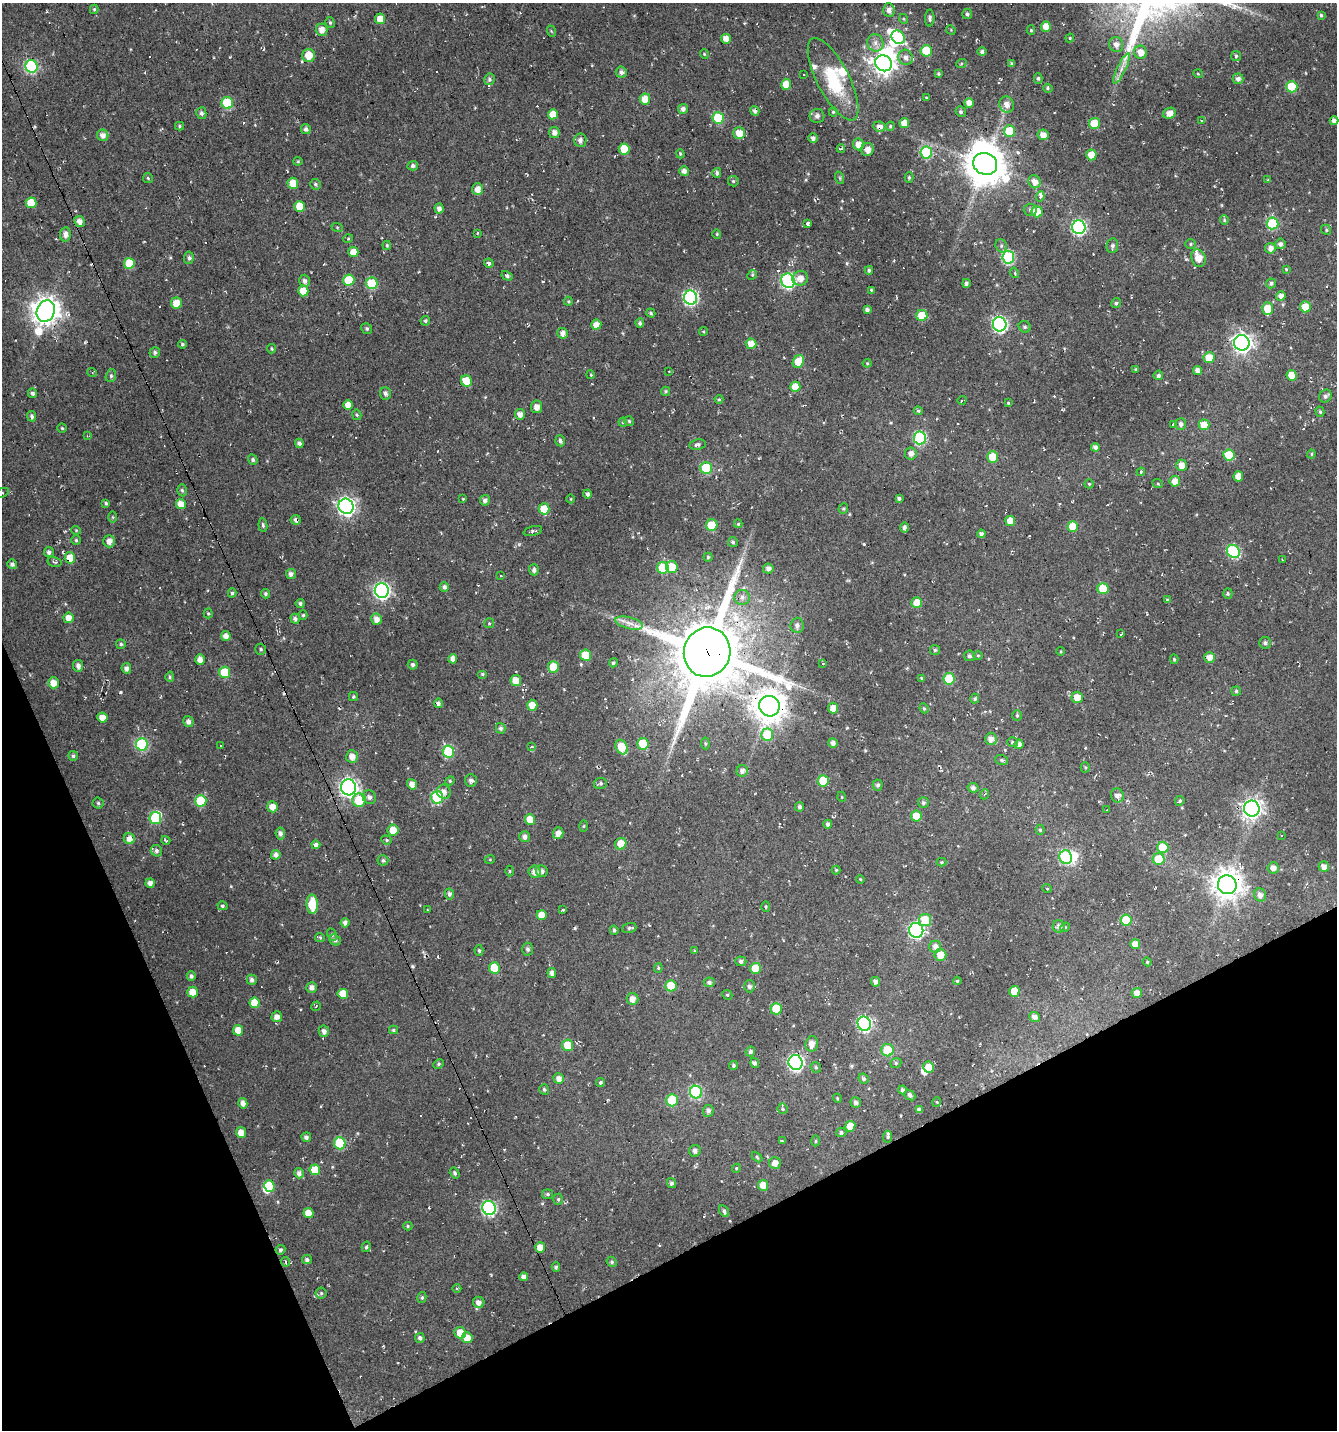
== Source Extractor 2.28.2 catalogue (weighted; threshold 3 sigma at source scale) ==
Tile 14 of 4 x 4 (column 2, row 4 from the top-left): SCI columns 1486-2820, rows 1-1428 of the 5583 x 5711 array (HDU 1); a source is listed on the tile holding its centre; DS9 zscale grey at full resolution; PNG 1339 x 1432 px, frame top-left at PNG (2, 3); each listed source drawn as its Kron ellipse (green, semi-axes under 4 px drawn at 4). Shown black and unused: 21% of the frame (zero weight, under 3 of 4 exposures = <1% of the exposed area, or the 3 px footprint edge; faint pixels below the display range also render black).
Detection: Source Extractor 2.28.2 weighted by HDU 2 'WHT'; one run over the whole footprint, this tile lists its part. Background -0.00333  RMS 0.01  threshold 0.0457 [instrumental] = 3 sigma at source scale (4.5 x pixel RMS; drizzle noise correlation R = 1.50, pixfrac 1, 0.0396/0.0396 arcsec/px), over >= 5 px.
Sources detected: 547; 8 inside a brighter object's white glare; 27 cosmic-ray / hot-pixel residue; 1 long thin detection or spike segment (spike, bleed or trail) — neither listed nor drawn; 7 inside a brighter listed object's ellipse — not listed separately; of the other 504, all 500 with FLUX_AUTO >= 0.723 (the completeness limit of this list) listed and drawn (4 fainter detections not listed), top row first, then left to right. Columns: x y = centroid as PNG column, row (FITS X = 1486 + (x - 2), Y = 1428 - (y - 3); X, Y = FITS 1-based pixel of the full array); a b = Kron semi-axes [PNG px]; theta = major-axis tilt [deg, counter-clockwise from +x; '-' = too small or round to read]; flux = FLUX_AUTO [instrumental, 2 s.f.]
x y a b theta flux
94 9 4 4 - 1.3
889 10 7 5 -86 5.6
967 14 5 5 - 2.3
1321 15 4 3 - 1.6
930 18 8 4 89 2.5
380 19 5 5 - 12
904 19 5 3 - 1
330 23 6 4 -73 1.7
1046 27 5 5 - 12
321 30 6 6 - 7.2
951 30 5 4 - 0.98
1031 30 5 4 - 1.6
551 31 6 3 -71 1.1
898 37 7 6 - 63
1070 38 4 4 - 1.1
726 39 5 5 - 8.4
875 43 9 8 - 5.6
1116 45 8 7 - 5.4
926 51 5 5 - 33
982 52 4 4 - 3
1140 52 7 6 - 8.5
704 54 5 4 - 1.1
309 55 7 6 - 14
1236 56 5 5 - 1.7
906 57 8 7 - 4.8
884 63 8 8 - 690
961 64 5 3 - 0.89
1012 64 4 4 - 1.5
31 66 6 6 - 130
1122 68 17 4 64 6.6
621 72 5 5 - 3.7
804 74 3 3 - 1.7
938 74 4 4 - 1.6
1198 74 5 3 - 0.92
1038 78 5 4 - 1.9
489 79 6 5 - 2.5
833 79 45 16 -63 50
1238 79 5 5 - 4.4
786 84 5 5 - 16
1292 87 6 5 - 38
1048 88 5 4 - 1.6
926 98 3 2 - 0.74
645 99 5 5 - 13
227 103 6 6 - 59
969 103 5 4 - 7.7
1007 104 8 7 - 5.7
683 109 5 5 - 4.2
755 111 5 4 - 3.3
833 112 4 4 - 1.5
961 112 5 5 - 2.1
201 113 6 5 - 2.7
1169 113 6 5 - 8
553 114 5 5 - 12
817 116 7 7 - 3.5
718 118 6 5 - 54
1202 121 3 2 - 0.72
1334 121 4 4 - 4.4
904 123 5 5 - 11
1094 123 5 5 - 24
180 126 4 4 - 1.3
879 126 6 5 - 5.1
890 126 5 4 - 1.2
306 129 5 4 - 3
1009 131 6 5 - 28
554 132 5 5 - 5.4
739 133 6 5 - 12
103 135 6 5 - 5.9
1043 135 6 5 - 7.4
813 138 5 5 - 3.6
580 140 6 6 - 5
858 144 6 5 - 7.8
624 149 5 5 - 20
841 149 4 3 - 1.6
867 150 6 6 - 6.5
926 152 6 6 - 83
680 154 4 3 - 1.3
1091 155 5 5 - 11
298 161 4 4 - 1.1
985 164 12 10 -25 2800
413 166 5 5 - 2.8
684 171 5 4 - 5.1
717 173 5 4 - 2.7
909 177 5 4 - 1.4
148 178 5 5 - 1.3
840 178 6 4 -72 1.5
1268 180 4 4 - 1.1
733 181 5 5 - 1.5
1035 182 7 6 - 6.7
293 183 5 5 - 13
315 184 5 5 - 2.1
478 189 6 5 - 7.7
1040 197 5 3 - 11
31 203 5 5 - 20
299 206 5 5 - 16
439 209 5 4 - 4
1030 210 6 6 - 2.7
1037 212 6 5 - 23
1224 220 5 4 - 1.2
80 221 5 5 - 6
808 223 3 3 - 22
1273 223 6 6 - 72
337 227 6 4 -19 1.1
1079 227 7 6 - 180
1326 230 5 4 - 1.5
477 233 3 3 - 2.6
65 234 7 5 83 5.6
717 234 4 4 - 1.1
348 239 5 3 - 0.87
1191 244 5 4 - 1.5
1280 244 5 5 - 3.7
387 245 4 3 - 1.4
1001 246 7 5 -71 2.4
1112 246 7 5 81 2.9
1270 248 5 5 - 5.3
353 252 5 5 - 11
1008 257 6 6 - 120
189 258 6 4 84 2.7
1198 258 9 7 -71 11
129 263 5 5 - 23
489 263 5 4 - 2.4
1286 269 4 4 - 1.3
869 270 4 3 - 2
1015 273 5 3 - 1
752 275 5 4 - 1.3
507 276 6 4 -31 2.8
800 278 8 7 - 8.7
349 280 5 5 - 32
305 281 6 5 - 3.6
788 281 7 6 - 170
372 283 6 6 - 51
966 283 4 4 - 2.2
1271 283 5 5 - 2.2
871 290 3 3 - 1.2
303 291 5 5 - 16
1281 296 5 5 - 5.1
690 298 7 6 - 190
568 301 4 4 - 1.2
176 303 5 5 - 12
1116 303 5 4 - 2.1
1305 307 5 5 - 13
1268 309 6 5 - 21
867 310 4 4 - 3.1
46 311 11 9 71 1200
651 313 5 4 - 1.6
922 315 5 5 - 22
425 321 5 4 - 1.7
640 323 5 4 - 2.2
1000 324 7 6 - 200
596 325 5 5 - 7.3
1025 327 6 5 - 2.1
367 329 5 5 - 2.1
703 331 4 4 - 1.2
562 333 5 5 - 5
1242 343 8 7 - 460
182 344 4 4 - 1.7
751 344 5 5 - 10
272 349 5 4 - 1.5
155 352 5 5 - 2.2
1209 358 5 5 - 18
798 362 7 5 62 17
867 363 4 4 - 1
1136 369 4 3 - 1
669 371 4 3 - 0.76
1197 371 5 4 - 4.8
92 372 5 3 - 1.1
591 375 4 3 - 0.9
1158 375 5 4 - 2.4
1292 375 5 5 - 15
111 376 6 5 - 2.1
466 381 6 5 - 22
795 387 5 5 - 17
665 391 4 4 - 1.6
33 393 5 4 - 3
385 393 6 5 - 3.2
1325 396 7 6 - 3
719 399 4 4 - 1.1
962 400 4 3 - 0.98
1008 403 4 4 - 1.1
348 405 5 5 - 8.9
537 407 6 5 - 5.5
918 411 4 4 - 1.3
1320 412 5 4 - 1.5
520 414 5 5 - 6.2
357 415 5 4 - 1.4
32 416 5 4 - 2.7
629 421 5 5 - 1.5
623 422 4 4 - 1.2
1173 424 3 3 - 1.5
1181 424 6 5 - 3.2
1204 425 5 5 - 16
62 428 4 4 - 1.2
87 436 3 3 - 0.85
920 438 6 6 - 120
560 441 5 5 - 2.6
299 443 4 4 - 3.6
697 445 8 5 11 2.5
1095 447 4 4 - 3.8
911 453 6 5 - 5
1311 454 4 4 - 1.1
1229 455 6 5 - 30
993 457 5 5 - 22
253 460 5 4 - 2.1
1182 465 6 5 - 9.1
706 468 6 5 - 52
1141 472 4 3 - 1
1238 476 5 5 - 11
1175 481 5 5 - 9.4
1089 484 5 4 - 1.1
1158 484 5 3 - 0.97
182 490 6 4 -72 1.7
2 493 8 3 26 1.2
587 494 4 4 - 2.9
899 498 4 3 - 2
463 499 3 3 - 0.73
571 499 4 3 - 0.83
485 500 5 5 - 3.5
106 503 4 3 - 1.7
181 504 5 4 - 11
346 506 8 7 - 370
843 508 5 4 - 1.4
544 509 5 5 - 21
113 517 6 4 -89 1.2
296 520 5 5 - 4.1
1010 521 5 5 - 9.4
738 524 4 4 - 1.1
263 525 7 4 -83 2.2
712 525 6 6 - 31
904 527 5 3 - 2.6
1073 527 5 5 - 23
76 530 4 4 - 1.1
533 531 9 5 14 2.5
981 534 4 4 - 2.7
76 540 5 5 - 1.5
109 541 6 6 - 5.8
733 542 5 5 - 1.8
1233 551 7 6 - 110
49 552 5 5 - 3
708 557 4 4 - 1.3
70 558 5 5 - 17
1282 560 3 2 - 0.81
55 562 7 5 -14 2
12 564 5 5 - 3.2
672 567 6 6 - 17
663 568 6 5 - 36
768 569 5 5 - 4.1
534 570 5 5 - 3.4
291 574 5 5 - 3.5
501 576 3 3 - 1
444 587 5 4 - 4
1103 589 5 5 - 24
382 591 7 7 - 290
232 593 4 4 - 1.9
1228 593 5 4 - 1.5
266 594 5 4 - 1.8
742 597 7 7 - 4.4
1167 600 4 4 - 1.1
300 603 4 4 - 2.3
917 603 5 5 - 13
208 613 5 4 - 1.2
303 615 5 4 - 1.5
68 618 5 5 - 8.6
295 619 5 4 - 3
376 619 5 5 - 7
489 623 5 5 - 1.3
629 623 14 5 -14 6.8
797 625 7 6 - 4
1121 634 3 2 - 0.95
226 636 5 4 - 6.1
1265 643 6 5 - 2.5
121 644 5 5 - 1.7
261 649 5 5 - 2
935 650 5 5 - 1.6
1061 651 4 3 - 0.88
707 652 25 23 74 9100
585 655 5 5 - 23
978 655 5 3 - 0.92
969 656 5 5 - 2.3
1209 657 5 5 - 7.3
200 659 5 5 - 6.4
453 659 4 4 - 5.1
1174 659 5 4 - 1.3
613 663 5 4 - 1.8
823 663 3 2 - 0.87
413 665 5 5 - 2.5
78 666 6 5 - 4.3
553 667 5 5 - 26
126 668 5 5 - 3.5
225 672 6 5 - 33
482 674 5 4 - 1.3
170 677 5 4 - 1.6
922 678 4 3 - 1.6
949 679 6 5 - 41
516 680 5 5 - 12
53 683 5 5 - 10
1236 691 5 5 - 1.5
353 697 4 4 - 1.7
1077 697 5 5 - 9.6
975 699 5 4 - 1.7
438 703 5 4 - 3.2
532 705 5 5 - 10
769 706 10 10 - 1700
833 708 5 5 - 10
924 708 5 4 - 1.3
1017 715 5 5 - 1.4
102 718 5 5 - 12
188 721 5 5 - 4.2
501 728 5 4 - 2.7
767 735 6 6 - 38
991 739 6 6 - 6.1
1012 742 5 5 - 1.6
705 743 6 4 -83 1.5
833 743 5 4 - 4.7
142 744 6 6 - 92
643 744 6 5 - 35
1019 744 5 4 - 4.3
220 745 3 2 - 0.81
532 747 4 2 - 0.74
622 747 8 5 -64 24
448 752 6 6 - 62
73 756 5 5 - 1.9
352 757 6 6 - 7.4
1002 760 6 5 - 1.7
1085 767 5 4 - 1.3
742 771 6 5 - 3.7
450 781 5 4 - 1.4
471 781 6 6 - 3.1
823 781 6 5 - 38
600 783 6 5 - 2.2
412 784 5 4 - 6.2
878 785 5 5 - 2.4
349 787 8 7 - 380
973 788 5 4 - 3.2
444 792 7 7 - 6
985 794 5 3 - 1.1
1117 795 7 6 - 5
369 797 7 6 - 3.6
437 797 6 6 - 78
842 797 5 3 - 0.78
359 800 7 6 - 28
201 801 6 5 - 40
1180 801 5 4 - 1.8
98 803 5 5 - 1.8
923 803 5 5 - 2.1
272 807 5 5 - 9.1
800 807 5 4 - 2.8
1252 809 8 8 - 500
1107 810 3 2 - 0.75
916 816 5 5 - 21
155 818 6 6 - 43
530 819 5 5 - 16
828 824 4 4 - 3.4
584 826 5 4 - 1.1
393 830 6 5 - 12
1040 830 5 4 - 1.7
280 833 6 4 -82 3.6
558 833 6 5 - 6
1282 836 3 3 - 3
525 837 5 5 - 4
129 839 6 5 - 7.4
166 840 4 2 - 1.5
386 840 5 4 - 1.5
621 844 6 5 - 16
316 845 4 4 - 4.1
1163 847 6 5 - 29
156 851 6 5 - 2.9
276 855 5 4 - 3.8
1066 857 7 6 - 85
490 859 5 3 - 0.95
1159 859 6 6 - 23
383 860 5 5 - 2.1
942 862 5 4 - 1.1
1324 867 5 5 - 6.6
1273 868 6 5 - 4.9
836 870 4 4 - 1.2
509 871 5 3 - 1.1
542 871 6 5 - 3.1
534 872 6 6 - 6.1
860 879 4 3 - 0.8
150 883 5 4 - 4.7
1227 885 9 9 - 1300
1047 888 5 3 - 0.77
449 894 5 4 - 2.8
1260 895 6 6 - 4.7
312 904 10 5 -88 33
222 906 5 4 - 2
766 907 5 4 - 1.3
427 910 2 2 - 0.81
563 910 4 3 - 1.1
542 915 5 5 - 9.8
925 920 6 6 - 25
1126 920 5 5 - 36
345 923 5 4 - 4.2
1059 926 6 6 - 3.9
1065 927 5 4 - 1.3
629 928 7 4 18 1.8
614 930 4 3 - 1.9
916 930 7 7 - 200
332 935 6 4 -64 1.8
320 937 5 4 - 1.5
335 940 6 5 - 2.6
1135 944 5 5 - 8.7
935 946 6 6 - 5.4
528 949 6 5 - 2.8
479 950 5 4 - 1.6
695 951 4 4 - 0.93
940 955 6 6 - 12
741 961 5 5 - 3
1147 962 4 4 - 1.1
494 968 5 5 - 24
658 968 5 4 - 1.1
755 968 5 5 - 22
552 973 5 4 - 5.2
191 976 5 4 - 2.8
252 980 5 5 - 3.4
957 981 4 4 - 1.4
709 982 5 4 - 2.7
876 982 5 4 - 4.2
671 986 6 5 - 22
749 986 6 5 - 3.3
312 987 5 5 - 4.9
1014 991 5 5 - 13
193 992 5 5 - 12
1137 993 5 5 - 6.7
343 994 5 5 - 14
727 995 5 4 - 1.3
632 999 6 6 - 6.8
254 1003 5 5 - 17
316 1006 5 3 - 0.81
776 1009 6 5 - 37
277 1017 5 5 - 6.2
1035 1017 5 5 - 4.9
864 1024 7 6 - 170
238 1030 5 5 - 11
393 1030 4 4 - 1.8
324 1031 5 5 - 4
812 1044 8 6 78 6.7
568 1045 6 5 - 19
887 1050 6 6 - 34
750 1051 5 4 - 2.5
796 1062 7 7 - 230
755 1063 5 4 - 3
896 1063 6 4 22 1.7
439 1064 5 4 - 1.6
733 1065 4 4 - 1.8
816 1067 6 5 - 1.5
929 1067 5 5 - 15
559 1078 5 5 - 5.3
863 1079 5 4 - 2.6
601 1082 4 4 - 1.8
544 1089 5 5 - 1.8
903 1090 4 4 - 3
696 1092 6 6 - 100
910 1095 6 4 -40 3.2
837 1098 5 3 - 0.99
672 1100 6 5 - 43
937 1102 5 3 - 0.9
243 1103 5 4 - 5.9
856 1103 5 5 - 3.4
782 1109 5 5 - 1.6
919 1110 4 4 - 3.9
708 1111 6 5 - 3.5
850 1126 5 5 - 13
241 1132 5 5 - 8.5
841 1132 5 4 - 2.5
306 1137 5 4 - 3.1
888 1137 6 4 87 1.6
782 1141 3 2 - 1
815 1141 5 3 - 1.2
340 1143 6 5 - 53
695 1151 6 5 - 3.4
757 1157 6 3 -46 1.2
775 1163 6 6 - 6.5
736 1168 4 4 - 1.2
315 1170 5 5 - 21
299 1173 5 5 - 4
455 1173 6 4 -54 1.8
671 1183 5 4 - 2.7
763 1185 5 5 - 10
269 1186 6 5 - 29
548 1194 5 5 - 2
558 1199 5 4 - 1.6
489 1208 7 6 - 170
724 1211 6 4 -59 2.5
309 1213 5 5 - 13
408 1226 4 4 - 1.3
366 1247 5 4 - 2.2
540 1247 5 5 - 8.5
280 1250 5 4 - 2.1
307 1260 5 4 - 2.7
285 1262 5 2 - 1.4
612 1262 5 4 - 1.8
556 1267 5 4 - 1.7
524 1277 4 4 - 4.6
457 1288 4 3 - 1.1
321 1293 5 5 - 1.6
422 1297 5 4 - 1.7
479 1302 6 5 - 5.1
460 1333 6 5 - 15
420 1338 5 4 - 2.7
467 1338 5 5 - 11
Overlapping masked pixels (flux is a lower limit): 10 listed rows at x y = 755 111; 879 126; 296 520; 70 558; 707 652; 769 706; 349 787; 1252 809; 1227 885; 796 1062
Isophote crosses this tile's border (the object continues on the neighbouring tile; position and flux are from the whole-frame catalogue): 1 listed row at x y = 2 493